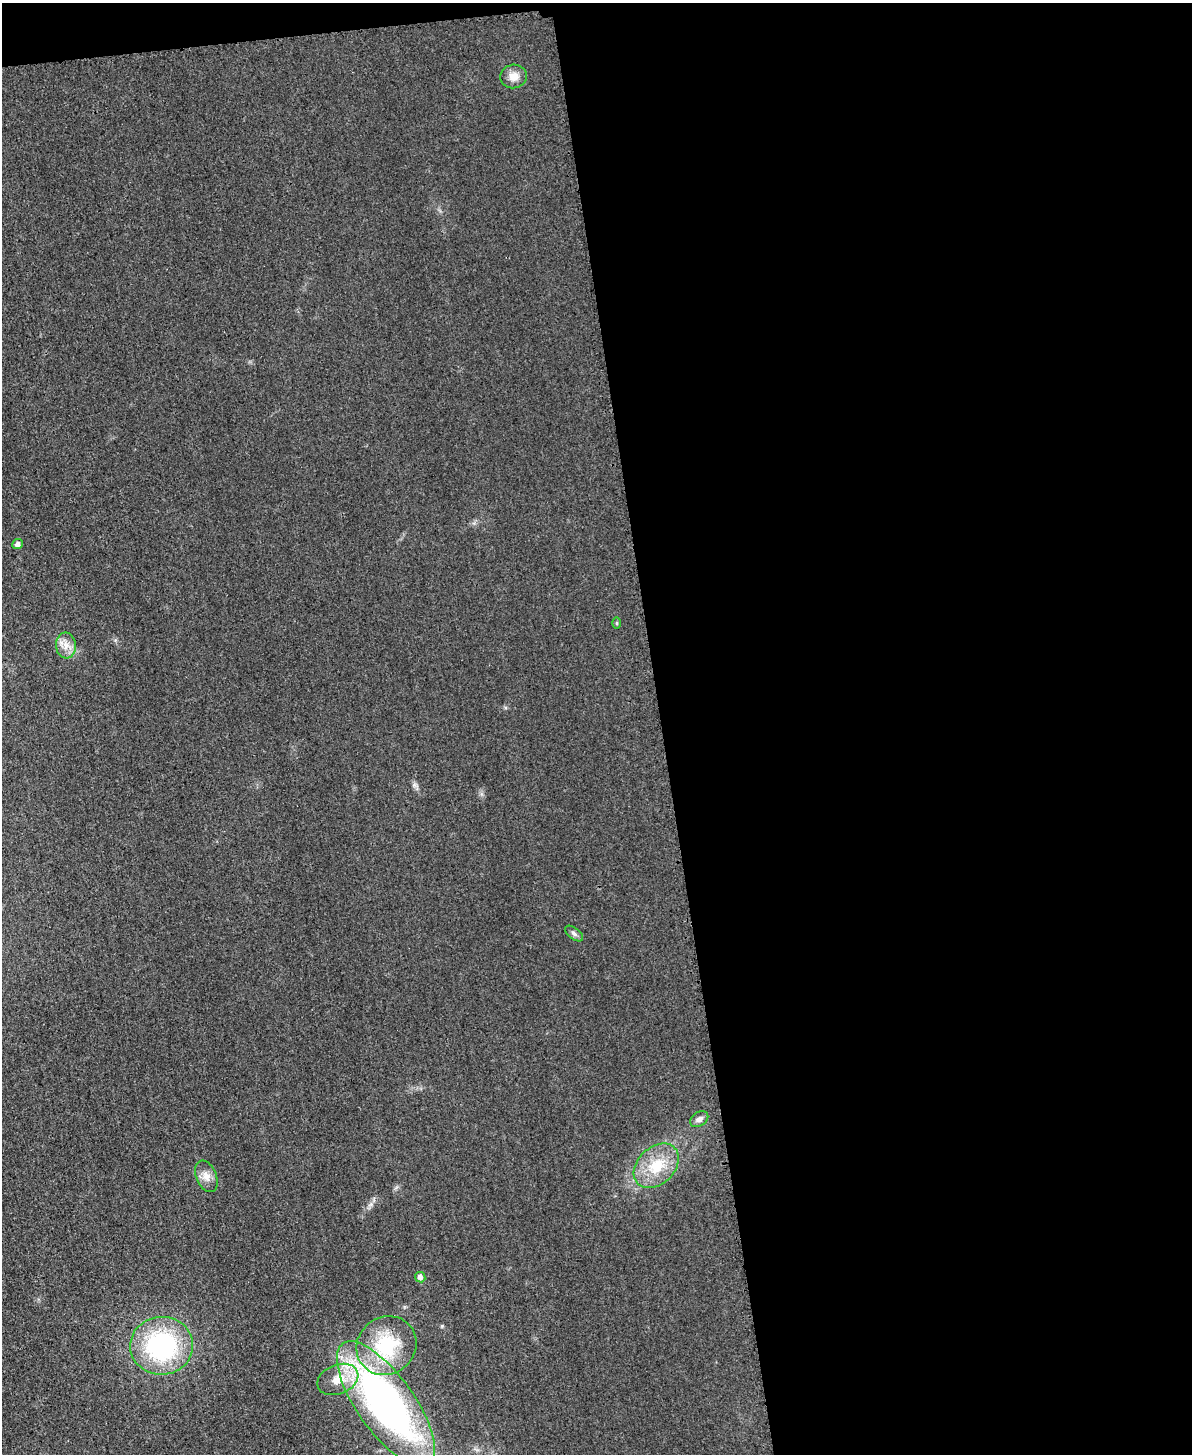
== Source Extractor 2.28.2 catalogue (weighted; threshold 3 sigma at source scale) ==
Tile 4 of 4 x 3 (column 4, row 1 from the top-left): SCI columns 3583-4772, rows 3157-4608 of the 4773 x 4748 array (HDU 1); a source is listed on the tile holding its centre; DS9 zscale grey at full resolution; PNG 1194 x 1456 px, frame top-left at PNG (2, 3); each listed source drawn as its Kron ellipse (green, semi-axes under 4 px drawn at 4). Shown black and unused: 46% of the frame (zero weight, under 3 of 4 exposures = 1% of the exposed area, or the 3 px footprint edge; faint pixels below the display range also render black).
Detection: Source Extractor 2.28.2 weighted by HDU 2 'WHT'; one run over the whole footprint, this tile lists its part. Background 0.0307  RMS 0.0059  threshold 0.0266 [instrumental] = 3 sigma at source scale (4.5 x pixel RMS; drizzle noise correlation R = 1.50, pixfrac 1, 0.05/0.05 arcsec/px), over >= 5 px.
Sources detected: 13; all 13 listed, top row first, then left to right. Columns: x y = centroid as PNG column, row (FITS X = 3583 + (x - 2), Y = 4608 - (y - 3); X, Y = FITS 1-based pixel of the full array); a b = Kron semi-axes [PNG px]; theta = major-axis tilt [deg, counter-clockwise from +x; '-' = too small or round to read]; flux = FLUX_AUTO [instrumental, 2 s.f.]
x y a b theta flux
514 76 13 12 - 5.9
18 544 5 5 - 2.3
617 623 5 4 - 0.66
66 645 13 10 -84 5.2
574 933 10 5 -38 1.8
699 1119 10 7 35 2.6
656 1166 26 18 43 20
206 1176 16 10 -67 5.2
420 1277 5 5 - 2.5
162 1346 31 29 5 82
386 1346 31 28 38 41
338 1379 21 14 22 12
386 1404 74 28 -55 250
Unlisted compact peaks at least as high as the median listed source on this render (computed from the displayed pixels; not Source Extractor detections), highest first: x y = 442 1326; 414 785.